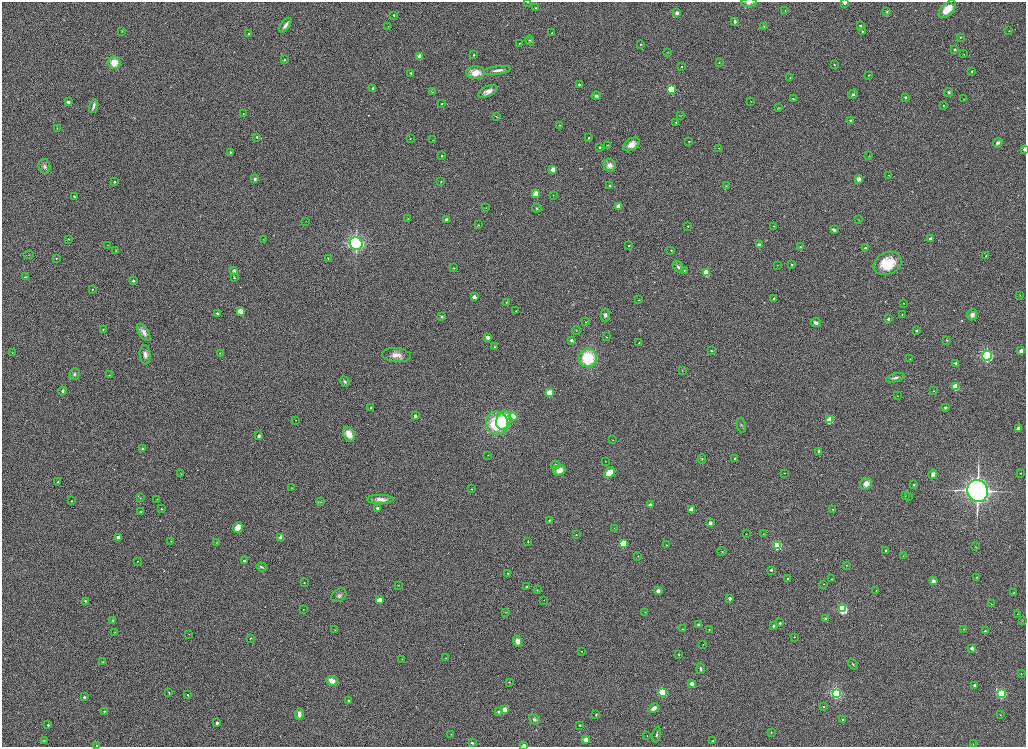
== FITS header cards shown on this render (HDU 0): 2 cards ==
NAXIS1  =                 2048
NAXIS2  =                 1489

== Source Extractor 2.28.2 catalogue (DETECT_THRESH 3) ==
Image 2048 x 1489 px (HDU 0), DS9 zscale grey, zoomed out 1/2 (1 PNG px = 2 x 2 image px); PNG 1028 x 749 px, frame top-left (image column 1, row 1489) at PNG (2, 2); each listed source drawn as its Kron ellipse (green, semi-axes under 4 px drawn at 4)
Background 1150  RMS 5.6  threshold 16.8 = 3 sigma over >= 5 px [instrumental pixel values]
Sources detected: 331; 2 cannot appear on this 1/2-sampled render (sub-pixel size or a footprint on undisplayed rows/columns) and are neither listed nor drawn; the other 329 listed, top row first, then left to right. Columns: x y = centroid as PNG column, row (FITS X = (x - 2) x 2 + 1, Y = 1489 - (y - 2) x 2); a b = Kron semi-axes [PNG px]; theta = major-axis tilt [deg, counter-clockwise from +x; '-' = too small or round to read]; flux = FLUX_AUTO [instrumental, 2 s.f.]
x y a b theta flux
527 2 3 2 - 510
844 2 2 2 - 10000
749 3 8 3 3 3300
535 8 3 2 - 880
947 9 11 6 47 18000
785 10 2 1 - 260
887 11 3 3 - 1200
677 13 2 2 - 9100
394 15 3 2 - 950
735 21 4 3 - 2300
285 25 8 3 54 5000
860 25 2 2 - 2300
388 26 2 1 - 270
764 26 4 4 - 1100
122 31 3 2 - 430
862 31 2 2 - 1400
1009 31 2 1 - 600
552 33 2 2 - 680
249 34 2 2 - 1000
960 37 3 2 - 780
530 40 5 4 - 1400
519 43 2 2 - 560
640 44 2 2 - 1000
955 50 3 3 - 1200
667 52 3 3 - 630
964 54 2 2 - 370
474 55 3 3 - 840
420 56 3 3 - 25000
284 60 4 3 - 1300
114 62 6 6 - 17000
719 62 4 3 - 1000
834 64 3 2 - 600
682 67 2 2 - 1400
497 70 13 3 7 4900
972 71 3 2 - 940
411 73 2 2 - 2100
476 73 9 6 -1 15000
869 75 2 2 - 460
790 78 3 2 - 760
579 85 3 2 - 1700
373 89 2 2 - 8700
671 89 3 3 - 92000
488 91 10 5 25 7400
433 92 4 2 - 870
949 92 4 3 - 1500
853 94 5 3 - 1900
596 96 4 4 - 2400
905 97 4 4 - 1700
793 99 3 2 - 680
964 99 3 2 - 430
751 101 2 2 - 380
68 102 2 2 - 8500
442 104 2 2 - 1300
93 106 7 3 74 3800
943 106 3 2 - 940
779 108 4 3 - 850
243 114 2 2 - 610
680 116 4 2 - 490
496 117 3 2 - 460
850 120 4 3 - 1100
676 122 2 2 - 1500
560 125 3 2 - 550
57 128 3 2 - 570
257 137 2 2 - 2100
589 138 2 2 - 1600
410 139 2 2 - 600
433 140 2 2 - 390
689 141 2 2 - 1100
998 143 5 3 - 3200
632 144 9 6 31 8200
607 145 2 2 - 430
600 147 3 2 - 1700
718 148 2 2 - 400
1024 149 4 3 - 2500
230 152 2 2 - 1800
441 156 2 2 - 2100
869 156 3 3 - 690
610 165 7 5 -59 8200
44 166 7 5 -77 3600
553 169 3 2 - 20000
889 175 3 2 - 580
255 179 2 2 - 4300
858 179 2 2 - 16000
114 182 2 2 - 2100
441 182 3 2 - 620
610 185 3 3 - 1000
726 186 4 3 - 1100
536 194 3 3 - 36000
553 195 2 1 - 340
74 196 2 2 - 2900
618 206 2 2 - 19000
486 208 2 1 - 260
537 208 4 3 - 1200
408 219 3 3 - 760
447 220 2 2 - 9800
858 220 4 2 - 580
306 221 2 1 - 250
478 225 3 3 - 730
688 226 2 2 - 820
774 226 3 2 - 840
834 230 3 2 - 5100
69 239 2 2 - 450
930 239 2 2 - 6900
263 240 2 2 - 410
356 243 6 6 - 240000
108 245 3 2 - 360
759 245 2 2 - 11000
629 246 2 2 - 1600
800 247 3 3 - 850
865 248 4 3 - 1900
671 250 3 2 - 820
116 251 3 2 - 590
29 255 5 2 - 820
986 256 2 2 - 810
56 258 2 2 - 1200
328 258 3 2 - 590
888 263 14 11 25 42000
791 264 3 2 - 1100
777 265 2 2 - 390
678 267 7 4 -52 2900
454 268 2 2 - 970
684 270 3 3 - 830
234 271 2 2 - 9100
706 273 3 3 - 55000
25 277 3 2 - 830
234 278 3 3 - 930
133 281 2 2 - 4000
92 290 3 2 - 900
1020 295 3 2 - 350
474 297 2 2 - 11000
774 298 2 2 - 1500
639 300 3 2 - 760
506 302 3 2 - 570
904 303 2 2 - 420
240 311 3 3 - 31000
516 311 2 2 - 510
217 313 2 2 - 2700
902 314 2 2 - 750
605 315 6 4 88 3100
972 315 5 5 - 6100
442 317 2 2 - 3600
888 319 2 2 - 3000
585 322 2 2 - 520
816 323 5 3 - 5900
103 329 2 2 - 870
576 330 4 3 - 950
917 330 3 3 - 1300
144 332 10 5 -58 5700
487 337 3 3 - 4000
607 337 2 2 - 490
571 340 2 2 - 5500
947 340 3 3 - 820
639 342 4 3 - 900
494 347 3 3 - 1100
711 351 3 3 - 910
1021 351 2 2 - 11000
12 353 3 2 - 430
220 353 3 3 - 590
145 355 9 5 -87 5200
396 355 14 7 -5 9900
987 356 5 5 - 150000
588 358 9 9 - 55000
910 359 2 2 - 430
956 363 2 2 - 4800
682 370 3 2 - 470
75 374 6 5 - 2300
109 375 2 2 - 420
895 378 9 3 15 3400
345 381 5 3 - 1800
956 386 3 3 - 66000
62 391 4 3 - 1900
933 391 2 2 - 510
550 393 3 3 - 55000
897 396 2 2 - 380
371 408 2 2 - 1300
945 408 2 2 - 3100
415 416 2 2 - 7400
513 417 4 3 - 27000
296 420 2 1 - 270
504 420 9 7 69 43000
830 420 3 3 - 53000
497 423 12 11 - 61000
741 425 7 2 -77 1300
1018 429 2 2 - 14000
349 434 8 5 -62 14000
259 436 4 3 - 2100
613 440 3 2 - 500
143 449 3 3 - 1000
819 451 2 2 - 3300
488 455 2 2 - 390
735 458 2 2 - 2600
702 459 5 3 - 1200
605 461 2 2 - 470
555 465 4 4 - 1500
559 470 6 5 - 11000
181 473 3 2 - 610
609 473 6 4 42 17000
784 473 2 2 - 580
1021 473 2 1 - 590
933 474 4 4 - 4300
58 482 2 2 - 1700
866 484 6 5 - 5900
914 485 2 2 - 2700
291 488 3 2 - 350
472 489 2 2 - 800
978 491 11 10 - 600000
905 496 3 2 - 500
909 496 2 2 - 520
140 498 3 2 - 400
157 499 2 1 - 720
380 499 13 4 1 6900
72 501 2 2 - 760
320 502 4 3 - 1100
650 505 2 2 - 9800
377 508 2 2 - 3600
161 509 2 2 - 940
692 509 3 3 - 23000
833 509 2 2 - 680
140 512 4 3 - 830
549 520 4 3 - 1100
710 523 2 2 - 11000
238 528 6 4 65 9800
614 528 2 2 - 310
746 534 2 1 - 490
763 534 3 2 - 480
576 535 2 2 - 850
118 537 2 2 - 7800
281 537 2 2 - 14000
171 541 2 1 - 410
528 542 2 2 - 1100
216 543 2 2 - 430
623 543 3 3 - 75000
666 545 2 2 - 1000
777 545 3 3 - 140000
976 547 3 2 - 440
886 550 2 2 - 2800
722 551 4 3 - 960
638 556 2 2 - 410
903 556 3 2 - 600
137 561 2 2 - 590
244 561 2 2 - 6400
846 565 3 2 - 700
261 567 5 3 - 2000
771 570 2 2 - 2800
508 573 2 2 - 1900
977 577 2 2 - 1100
788 579 3 2 - 1500
831 579 2 2 - 620
933 581 2 2 - 15000
304 583 2 2 - 650
823 584 2 2 - 610
398 585 2 1 - 380
527 587 2 2 - 2800
537 590 3 2 - 710
876 590 2 2 - 440
658 591 2 2 - 13000
1013 592 4 3 - 800
339 595 8 6 37 3300
730 598 2 2 - 5700
380 600 3 3 - 30000
544 600 2 1 - 350
85 601 3 2 - 1000
991 604 2 1 - 320
303 609 2 2 - 390
843 609 3 3 - 210000
506 612 4 3 - 830
645 612 2 1 - 280
1017 614 3 2 - 650
825 619 3 3 - 2800
113 620 4 3 - 1000
1022 620 3 2 - 720
780 623 3 3 - 1400
698 625 2 2 - 3600
774 626 2 2 - 3400
682 629 2 2 - 1100
964 629 3 2 - 550
335 630 2 2 - 410
709 630 2 2 - 570
985 631 2 2 - 1400
115 632 2 2 - 370
189 634 2 1 - 240
794 637 2 2 - 640
251 638 3 3 - 690
518 641 6 4 -70 7700
703 644 2 2 - 320
972 648 2 2 - 8600
582 651 2 2 - 670
679 655 2 2 - 1000
445 658 2 1 - 250
402 659 2 1 - 450
103 662 4 3 - 900
853 664 6 2 -53 1100
700 669 5 3 - 2300
1021 673 3 2 - 470
332 681 6 4 -20 7200
509 682 2 2 - 590
692 684 3 2 - 20000
974 685 2 2 - 5500
663 692 3 3 - 110000
169 693 3 2 - 780
836 693 4 4 - 200000
1001 693 3 3 - 190000
188 695 3 1 - 770
84 697 2 2 - 2200
349 701 2 2 - 3800
824 706 2 2 - 970
654 708 6 4 32 6000
505 710 3 3 - 44000
105 711 4 2 - 740
499 712 2 2 - 4600
299 714 6 4 85 4400
596 714 3 3 - 920
1000 715 3 2 - 550
534 719 6 4 -37 3300
842 719 2 2 - 2400
217 723 2 2 - 6400
48 725 2 2 - 2600
580 725 2 2 - 990
771 733 3 2 - 710
451 734 2 2 - 440
657 735 8 3 78 2200
647 736 2 1 - 250
44 740 4 2 - 750
586 740 3 2 - 19000
713 741 2 2 - 1500
472 743 4 3 - 1700
973 744 3 2 - 390
97 745 2 2 - 1700
523 745 2 2 - 6800
At the frame edge (FLAGS 8, measured only in part): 6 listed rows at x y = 527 2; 844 2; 749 3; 1024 149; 97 745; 523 745
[2 sub-pixel or undisplayed-footprint detections neither listed nor drawn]